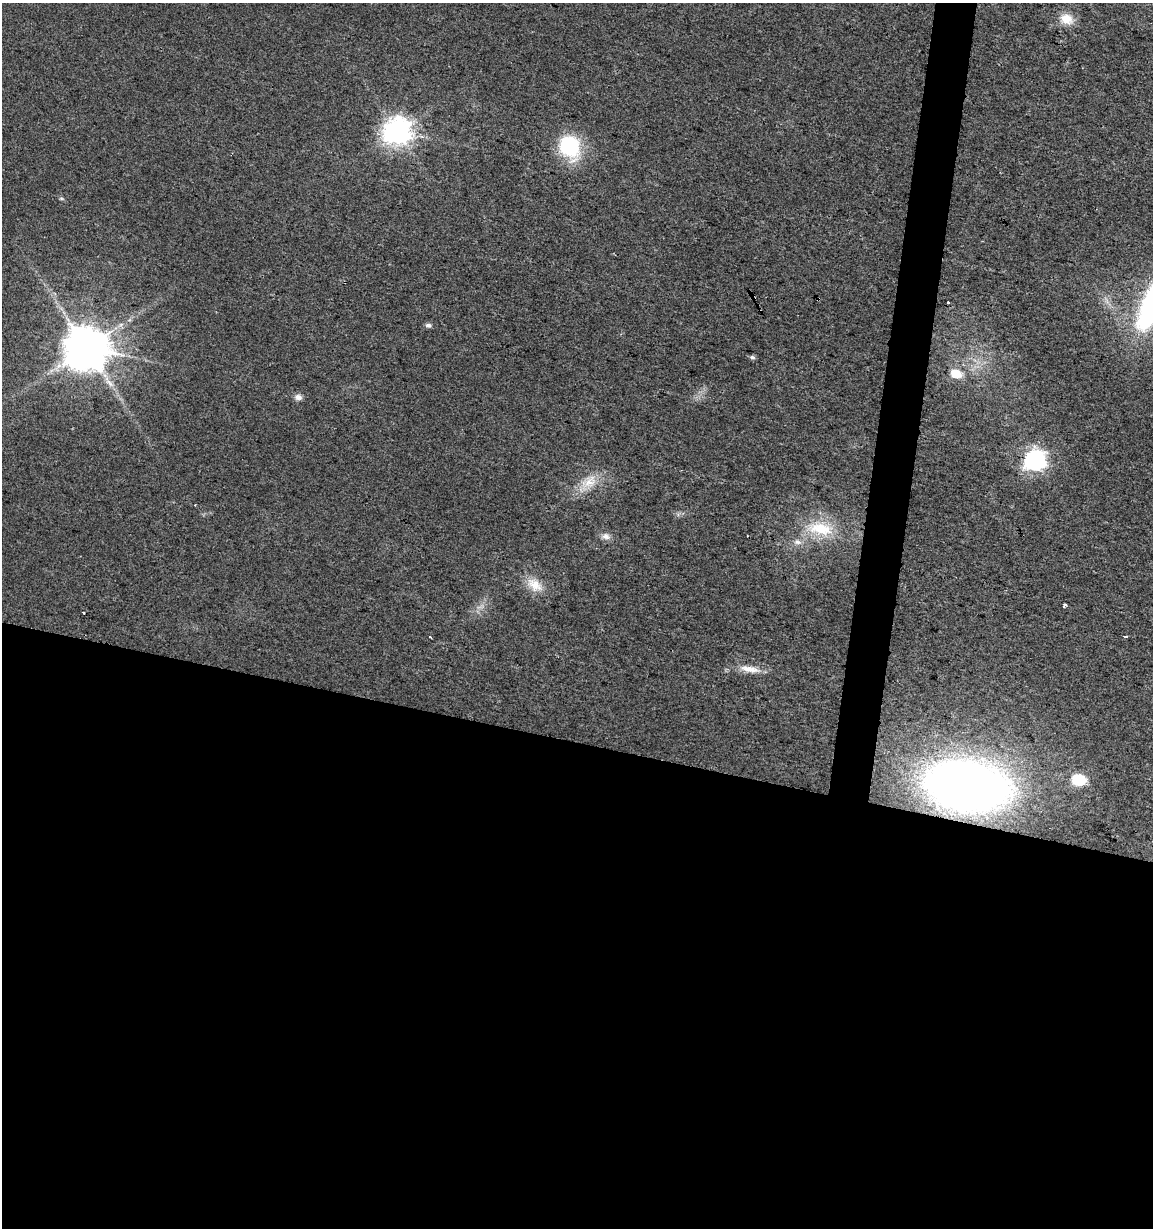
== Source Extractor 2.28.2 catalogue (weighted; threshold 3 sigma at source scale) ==
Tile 14 of 4 x 4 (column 2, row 4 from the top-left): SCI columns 1436-2586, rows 1-1226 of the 5113 x 4909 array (HDU 1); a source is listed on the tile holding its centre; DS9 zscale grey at full resolution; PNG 1155 x 1230 px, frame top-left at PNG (2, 3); no overlay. Shown black and unused: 42% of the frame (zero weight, under 2 of 3 exposures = <1% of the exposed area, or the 3 px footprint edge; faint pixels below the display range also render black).
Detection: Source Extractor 2.28.2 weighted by HDU 2 'WHT'; one run over the whole footprint, this tile lists its part. Background 0.0138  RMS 0.0058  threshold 0.0263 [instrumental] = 3 sigma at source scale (4.5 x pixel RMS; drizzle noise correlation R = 1.50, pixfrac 1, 0.0396/0.0396 arcsec/px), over >= 5 px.
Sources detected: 24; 2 cosmic-ray / hot-pixel residue — not listed; the other 22 listed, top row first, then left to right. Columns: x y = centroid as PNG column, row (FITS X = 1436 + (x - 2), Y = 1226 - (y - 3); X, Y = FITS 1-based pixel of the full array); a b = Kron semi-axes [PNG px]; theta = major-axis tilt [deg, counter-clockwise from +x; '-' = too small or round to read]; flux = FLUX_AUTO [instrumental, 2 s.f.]
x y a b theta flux
1066 19 17 14 -19 9
397 131 9 9 - 690
569 146 19 15 -66 57
61 198 6 4 0 0.75
818 299 3 3 - 1.7
948 302 3 3 - 5.4
428 325 7 5 -6 1.9
86 348 12 12 - 2600
752 357 7 5 -10 1.4
956 374 7 5 -20 20
298 397 9 7 -14 2.7
1035 460 8 8 - 330
589 482 26 15 30 13
820 528 38 19 -11 27
606 536 11 9 -15 3.2
797 542 12 7 -16 3.3
535 585 24 15 -38 11
1065 605 4 3 - 4.8
1125 636 4 2 - 1.8
750 669 29 9 -10 8.1
1079 780 10 8 -8 24
968 786 54 31 -8 570
Overlapping masked pixels (flux is a lower limit): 2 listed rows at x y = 818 299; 968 786